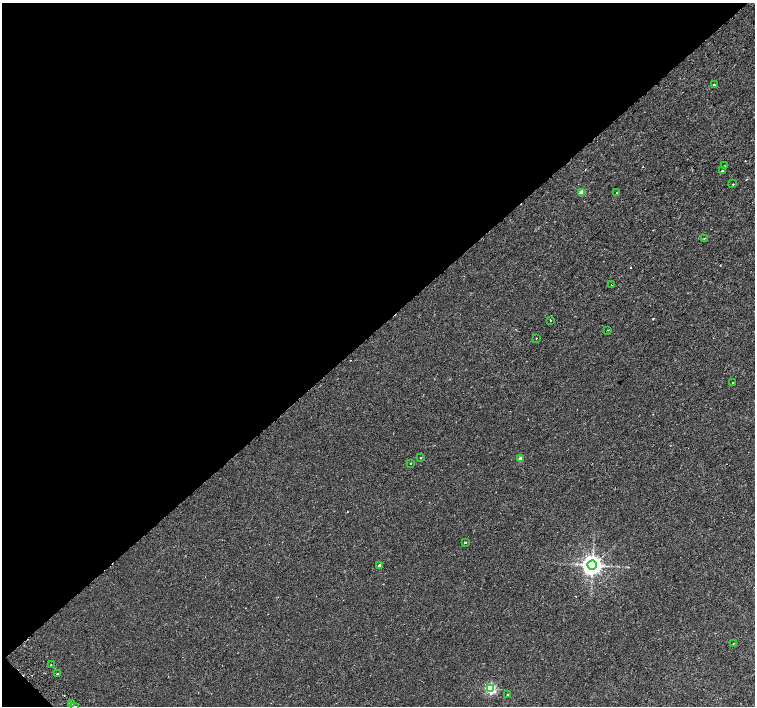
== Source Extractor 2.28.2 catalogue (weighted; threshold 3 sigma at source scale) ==
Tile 5 of 4 x 4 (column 1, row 2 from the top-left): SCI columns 45-1549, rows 3012-4418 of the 6115 x 6087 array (HDU 1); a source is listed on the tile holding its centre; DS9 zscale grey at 2 x 2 block average (1 PNG px = mean of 2 x 2 image px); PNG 757 x 708 px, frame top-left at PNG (2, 3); each listed source drawn as its Kron ellipse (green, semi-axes under 4 px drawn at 4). Shown black and unused: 47% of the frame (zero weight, under 2 of 3 exposures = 3% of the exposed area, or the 3 px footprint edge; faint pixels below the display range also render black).
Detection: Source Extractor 2.28.2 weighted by HDU 2 'WHT'; one run over the whole footprint, this tile lists its part. Background 0.00425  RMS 0.0025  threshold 0.011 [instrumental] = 3 sigma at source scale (4.5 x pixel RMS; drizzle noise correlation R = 1.50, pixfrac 1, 0.0396/0.0396 arcsec/px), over >= 5 px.
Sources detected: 26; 1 cosmic-ray / hot-pixel residue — neither listed nor drawn; the other 25 listed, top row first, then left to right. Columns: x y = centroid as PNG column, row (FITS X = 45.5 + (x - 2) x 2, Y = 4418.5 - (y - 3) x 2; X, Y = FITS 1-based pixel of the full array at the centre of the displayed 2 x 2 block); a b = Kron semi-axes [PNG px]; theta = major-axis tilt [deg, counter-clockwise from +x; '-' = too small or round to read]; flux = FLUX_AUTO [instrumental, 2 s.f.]
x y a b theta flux
714 85 2 2 - 0.78
724 166 2 2 - 0.59
722 171 2 2 - 1
733 184 2 2 - 0.33
617 192 2 2 - 0.26
582 193 3 2 - 10
704 238 2 2 - 0.53
611 285 2 2 - 1
550 320 2 2 - 0.59
608 330 2 2 - 0.27
536 338 2 2 - 0.33
733 383 2 2 - 0.33
421 458 2 2 - 0.3
520 458 3 2 - 4.3
410 463 2 2 - 0.63
465 542 2 2 - 0.84
379 565 3 2 - 1.5
592 565 4 4 - 360
733 643 2 2 - 0.23
51 665 2 2 - 0.42
57 674 2 2 - 1.9
491 689 3 3 - 54
507 695 2 2 - 0.71
72 703 2 2 - 2
74 706 2 2 - 0.57
Isophote crosses this tile's border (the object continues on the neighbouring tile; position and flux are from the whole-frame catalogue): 1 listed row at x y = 74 706
Diffuse or blended objects may show on this block-average render without a row.